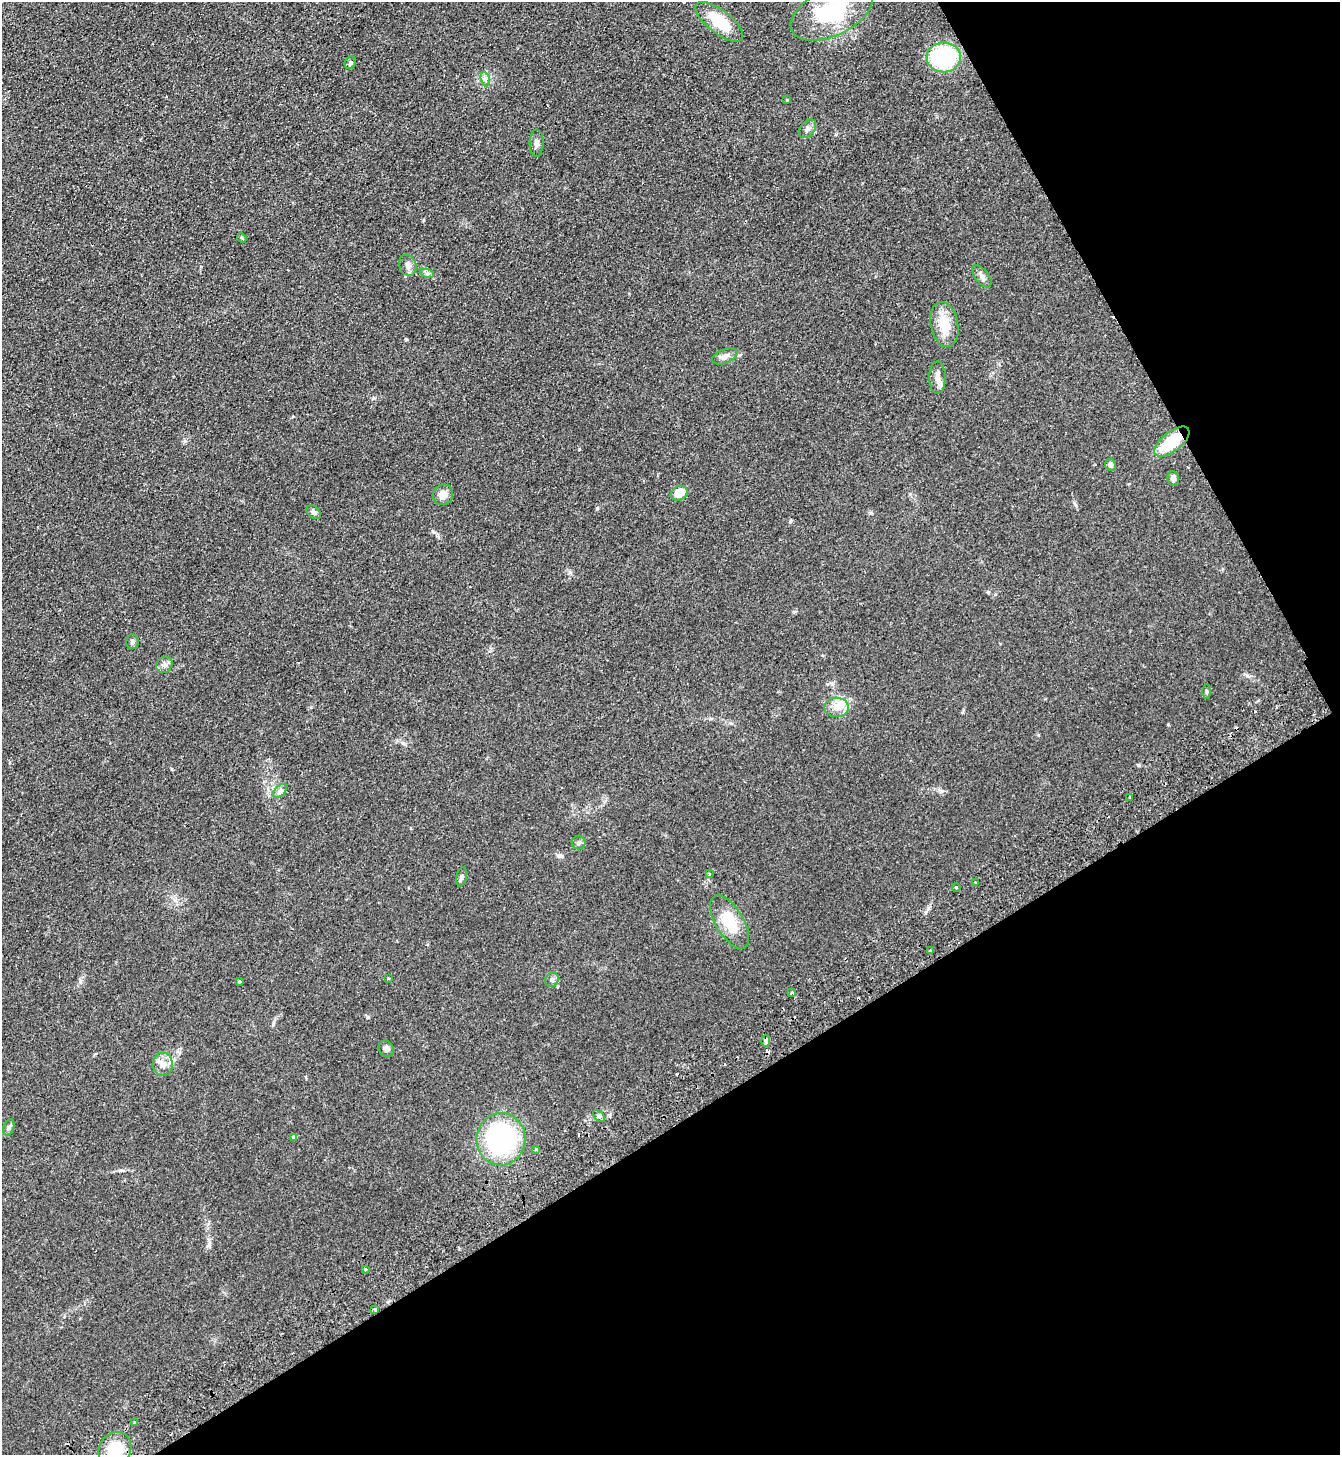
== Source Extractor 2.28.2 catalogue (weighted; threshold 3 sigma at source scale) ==
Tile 12 of 4 x 4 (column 4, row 3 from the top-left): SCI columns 4340-5677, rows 1505-2957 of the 5869 x 5915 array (HDU 1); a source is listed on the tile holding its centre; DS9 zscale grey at full resolution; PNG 1342 x 1457 px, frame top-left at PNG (2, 2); each listed source drawn as its Kron ellipse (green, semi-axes under 4 px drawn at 4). Shown black and unused: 30% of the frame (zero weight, under 2 of 3 exposures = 3% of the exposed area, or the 3 px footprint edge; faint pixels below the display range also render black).
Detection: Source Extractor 2.28.2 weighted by HDU 2 'WHT'; one run over the whole footprint, this tile lists its part. Background 0.0921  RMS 0.011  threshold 0.0475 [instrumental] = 3 sigma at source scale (4.5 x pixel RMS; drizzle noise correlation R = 1.50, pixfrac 1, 0.05/0.05 arcsec/px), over >= 5 px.
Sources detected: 59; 7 cosmic-ray / hot-pixel residue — neither listed nor drawn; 2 inside a brighter listed object's ellipse — not listed separately; the other 50 listed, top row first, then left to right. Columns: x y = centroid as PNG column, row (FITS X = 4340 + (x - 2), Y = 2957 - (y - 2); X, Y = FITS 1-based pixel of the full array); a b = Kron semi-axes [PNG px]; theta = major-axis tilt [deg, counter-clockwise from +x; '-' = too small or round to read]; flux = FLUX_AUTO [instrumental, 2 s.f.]
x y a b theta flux
831 12 44 23 25 85
719 22 28 12 -38 32
944 57 17 15 1 98
350 63 6 5 - 2.1
485 79 7 4 -72 2.7
787 100 3 3 - 0.91
807 129 10 7 49 4.2
537 143 13 7 88 4.1
242 238 5 4 - 1.3
408 265 11 8 -69 5.5
427 273 7 4 -17 2.2
982 276 13 6 -52 4.6
944 325 23 13 -79 26
725 356 13 7 21 5.1
937 378 16 8 90 6.8
1172 442 21 9 38 37
1110 465 6 5 - 3.1
1173 478 7 6 - 3.4
679 493 9 7 32 16
443 495 10 10 - 7
314 512 8 5 -42 2.6
132 642 7 6 - 2.9
164 665 8 7 - 3.6
1206 692 7 3 -90 1.5
836 707 12 10 -3 9.5
280 791 8 5 45 3
1130 797 3 3 - 2.8
579 842 7 6 - 2.3
709 874 3 2 - 2.1
462 877 10 5 79 2.2
975 882 3 2 - 1.4
956 887 4 3 - 1.2
730 922 30 14 -59 30
931 951 4 3 - 2.8
388 978 2 2 - 0.94
552 980 7 6 - 3
240 981 3 3 - 0.99
792 992 3 3 - 1.4
766 1041 6 4 87 5.6
386 1049 9 7 -62 3.5
163 1064 11 10 - 7.7
599 1116 7 4 -44 2.1
9 1127 8 5 70 2.4
294 1137 4 4 - 4.7
501 1139 26 24 88 140
536 1149 3 3 - 2.6
365 1269 3 3 - 3.1
375 1309 3 3 - 2.8
135 1422 3 3 - 3
115 1449 18 15 55 30
Overlapping masked pixels (flux is a lower limit): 2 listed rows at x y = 1172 442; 766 1041
Isophote crosses this tile's border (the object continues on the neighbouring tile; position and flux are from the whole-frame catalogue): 2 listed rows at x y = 831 12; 115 1449
Unlisted compact peaks at least as high as the median listed source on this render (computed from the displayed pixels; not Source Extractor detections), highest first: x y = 579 449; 597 508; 1247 676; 988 592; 1138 765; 790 521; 185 441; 368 1017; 941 791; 559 856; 1168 724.